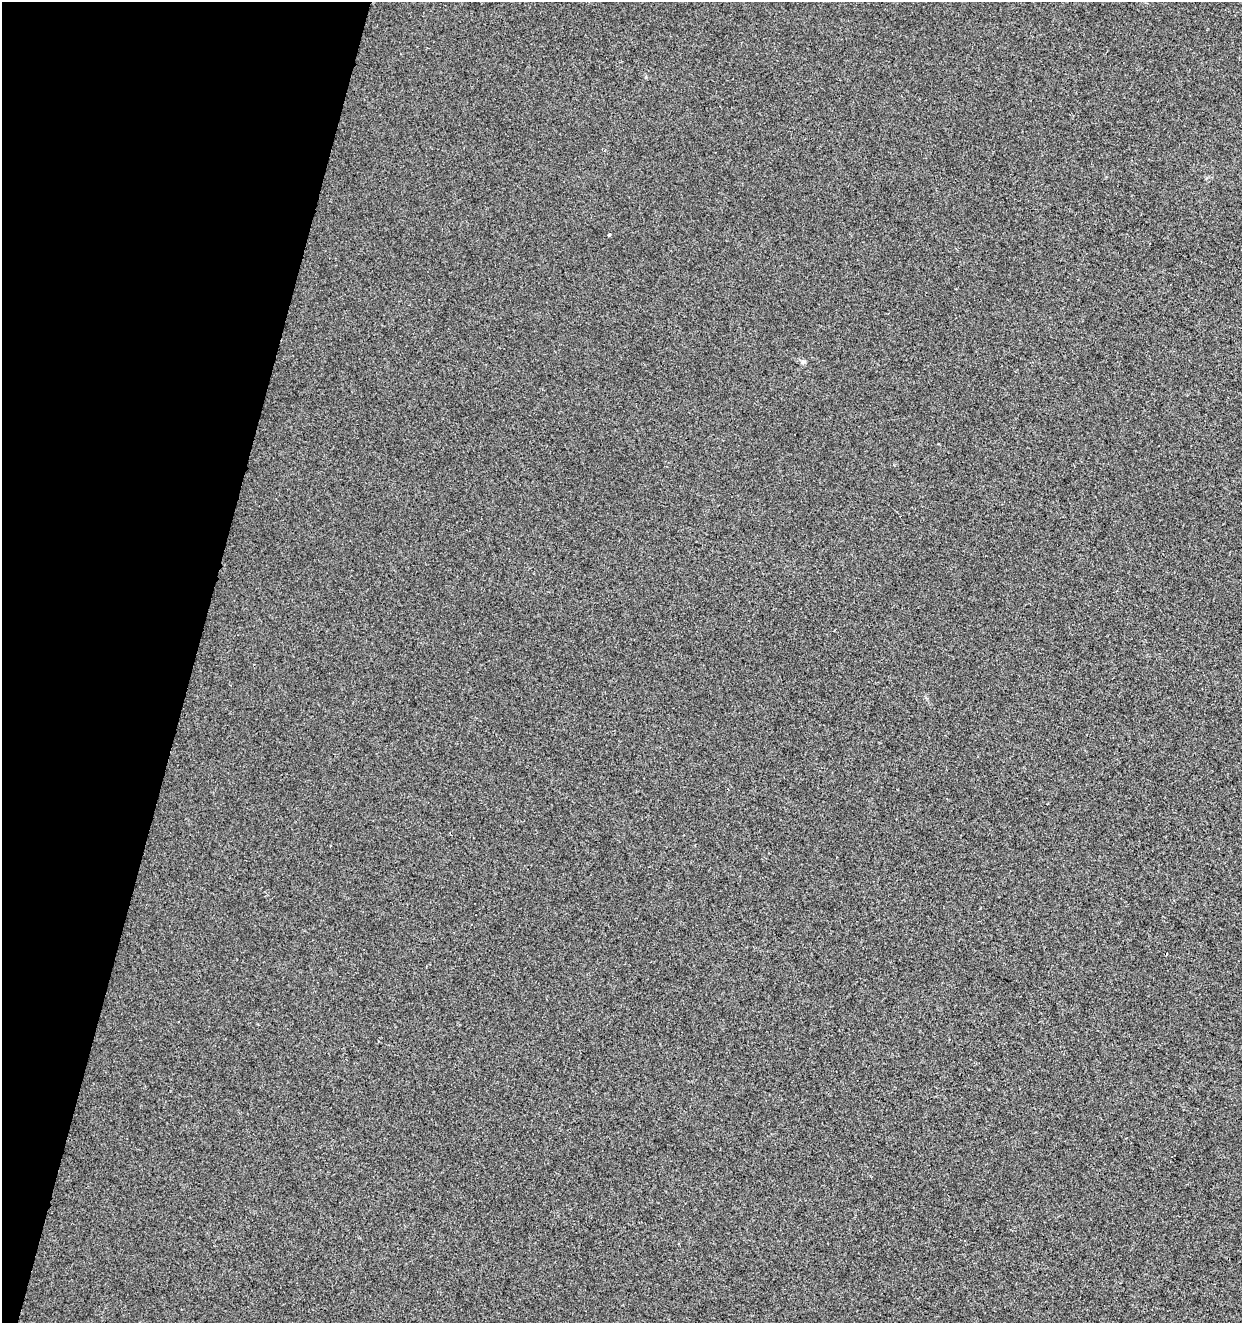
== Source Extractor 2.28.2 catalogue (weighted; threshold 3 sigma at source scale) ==
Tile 9 of 4 x 4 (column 1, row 3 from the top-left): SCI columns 218-1457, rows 1330-2650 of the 5459 x 5293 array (HDU 1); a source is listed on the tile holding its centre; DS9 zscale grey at full resolution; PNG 1244 x 1325 px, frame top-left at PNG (2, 2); no overlay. Shown black and unused: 16% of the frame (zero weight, under 2 of 3 exposures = <1% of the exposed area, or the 3 px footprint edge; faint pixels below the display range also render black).
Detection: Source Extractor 2.28.2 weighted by HDU 2 'WHT'; one run over the whole footprint, this tile lists its part. Background -7.68e-04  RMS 0.0042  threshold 0.0188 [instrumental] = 3 sigma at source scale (4.5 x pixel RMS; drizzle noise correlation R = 1.50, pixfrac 1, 0.0396/0.0396 arcsec/px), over >= 5 px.
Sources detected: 3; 1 cosmic-ray / hot-pixel residue — not listed; the other 2 listed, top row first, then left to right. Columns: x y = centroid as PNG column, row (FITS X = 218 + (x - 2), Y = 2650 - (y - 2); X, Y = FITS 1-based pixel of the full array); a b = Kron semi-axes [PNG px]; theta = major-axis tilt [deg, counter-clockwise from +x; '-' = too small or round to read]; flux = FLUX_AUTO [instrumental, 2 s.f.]
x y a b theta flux
609 235 3 3 - 1.1
803 362 7 4 0 0.7